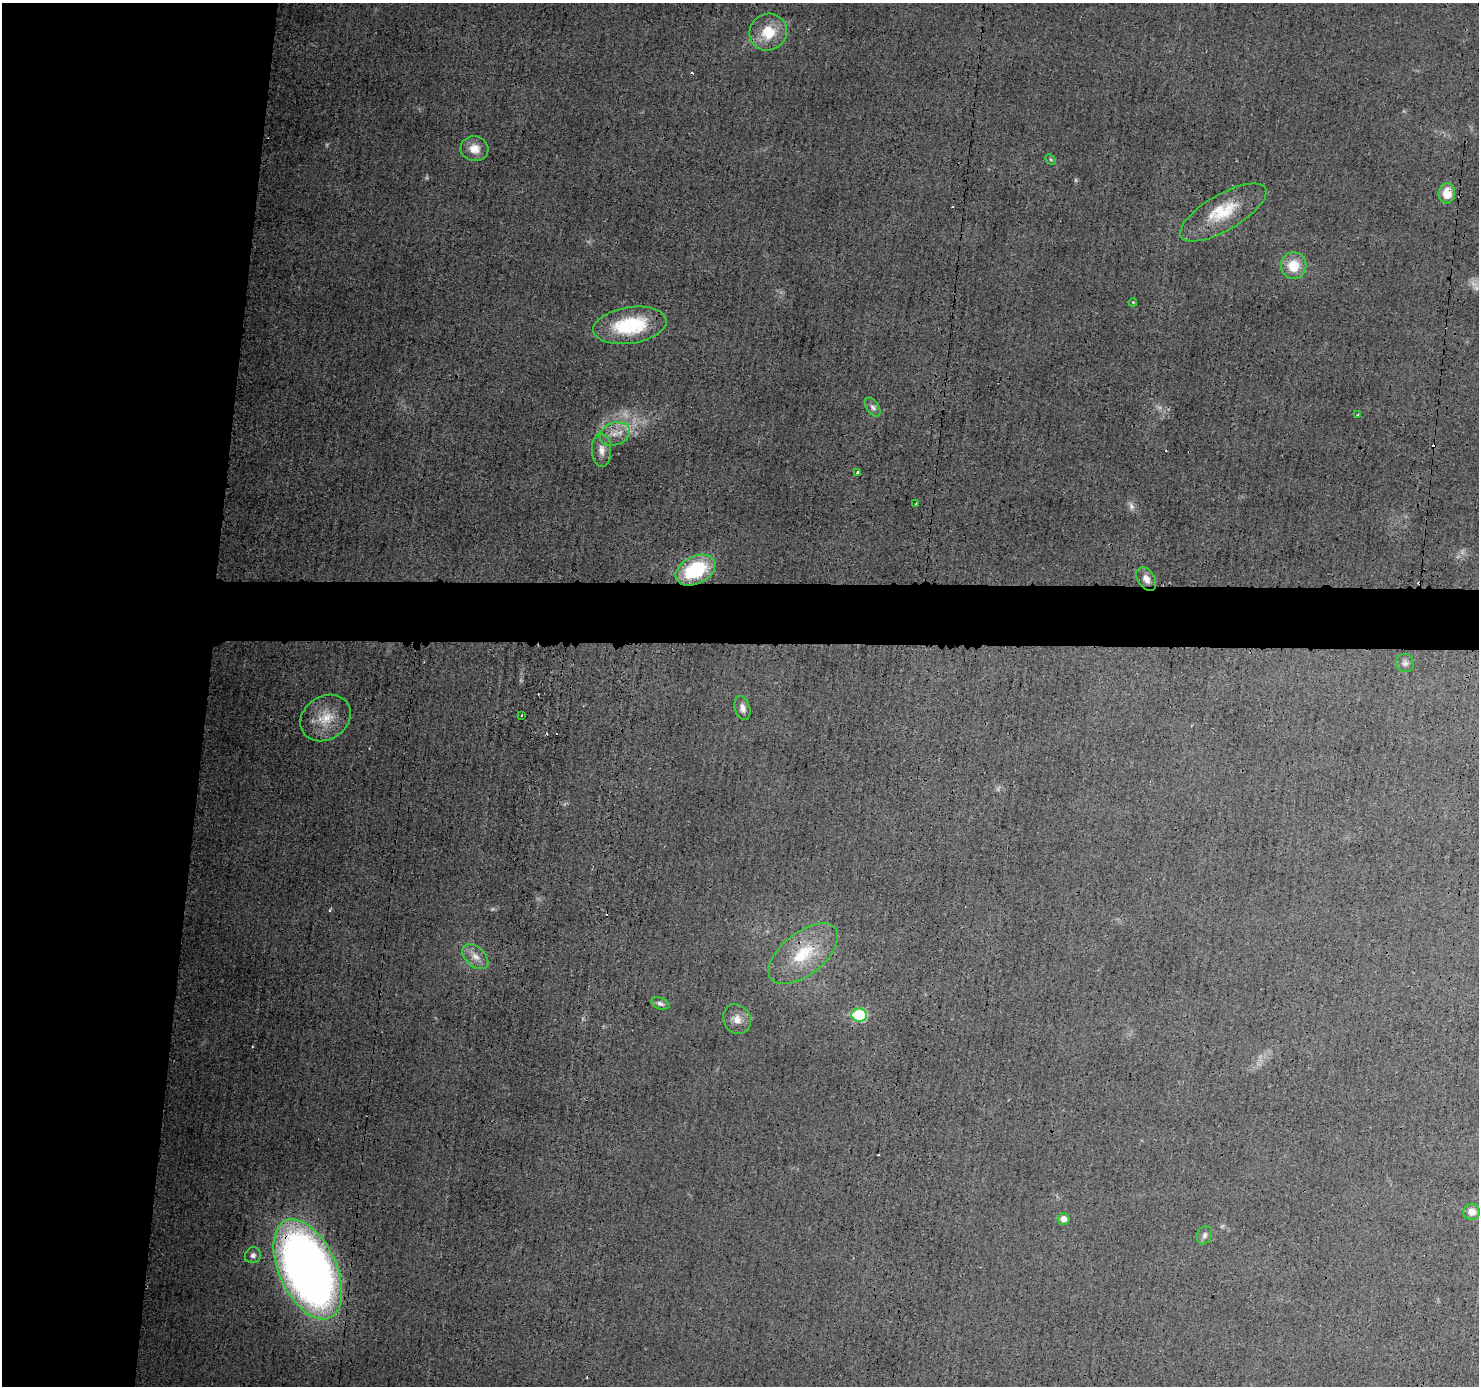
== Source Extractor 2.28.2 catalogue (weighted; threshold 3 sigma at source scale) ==
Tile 4 of 3 x 3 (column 1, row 2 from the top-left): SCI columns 7-1483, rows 1494-2877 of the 4445 x 4464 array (HDU 1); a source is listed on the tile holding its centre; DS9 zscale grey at full resolution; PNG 1481 x 1388 px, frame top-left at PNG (2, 3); each listed source drawn as its Kron ellipse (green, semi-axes under 4 px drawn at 4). Shown black and unused: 18% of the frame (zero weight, under 3 of 4 exposures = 1% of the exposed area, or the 3 px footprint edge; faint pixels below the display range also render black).
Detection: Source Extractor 2.28.2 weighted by HDU 2 'WHT'; one run over the whole footprint, this tile lists its part. Background 0.0141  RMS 0.0031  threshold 0.0139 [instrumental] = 3 sigma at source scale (4.5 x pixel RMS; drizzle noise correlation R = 1.50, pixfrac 1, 0.05/0.05 arcsec/px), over >= 5 px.
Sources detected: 41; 5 too faint to see at this stretch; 5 cosmic-ray / hot-pixel residue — neither listed nor drawn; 1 inside a brighter listed object's ellipse — not listed separately; the other 30 listed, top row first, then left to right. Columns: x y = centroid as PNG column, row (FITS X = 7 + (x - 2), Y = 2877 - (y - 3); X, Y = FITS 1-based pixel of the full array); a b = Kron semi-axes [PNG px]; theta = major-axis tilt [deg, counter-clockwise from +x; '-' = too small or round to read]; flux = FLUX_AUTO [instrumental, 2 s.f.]
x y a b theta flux
768 32 19 18 - 8.4
474 149 14 12 -14 3.8
1051 159 6 4 -45 0.4
1447 193 10 8 85 5.6
1223 213 49 18 30 13
1294 266 13 13 - 7.2
1133 302 4 3 - 0.25
630 325 37 18 8 22
873 407 10 6 -57 1.1
1358 415 3 3 - 0.3
615 434 15 11 19 4
602 450 17 9 -87 2.9
857 472 3 3 - 0.6
916 504 3 2 - 0.31
695 570 21 13 27 22
1146 579 13 8 -56 2.1
1405 663 9 8 - 1.1
742 708 12 7 -73 1.7
522 715 3 2 - 0.32
326 718 27 21 34 8.5
803 954 41 21 38 16
475 957 15 9 -43 3
660 1004 9 5 -22 1
859 1015 8 6 -7 21
737 1019 15 13 -62 3.1
1472 1212 8 8 - 2.3
1063 1219 6 6 - 1.7
1205 1235 9 7 68 1
253 1255 8 7 - 1.2
308 1269 53 28 -65 290
Overlapping masked pixels (flux is a lower limit): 4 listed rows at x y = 1447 193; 803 954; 859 1015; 308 1269